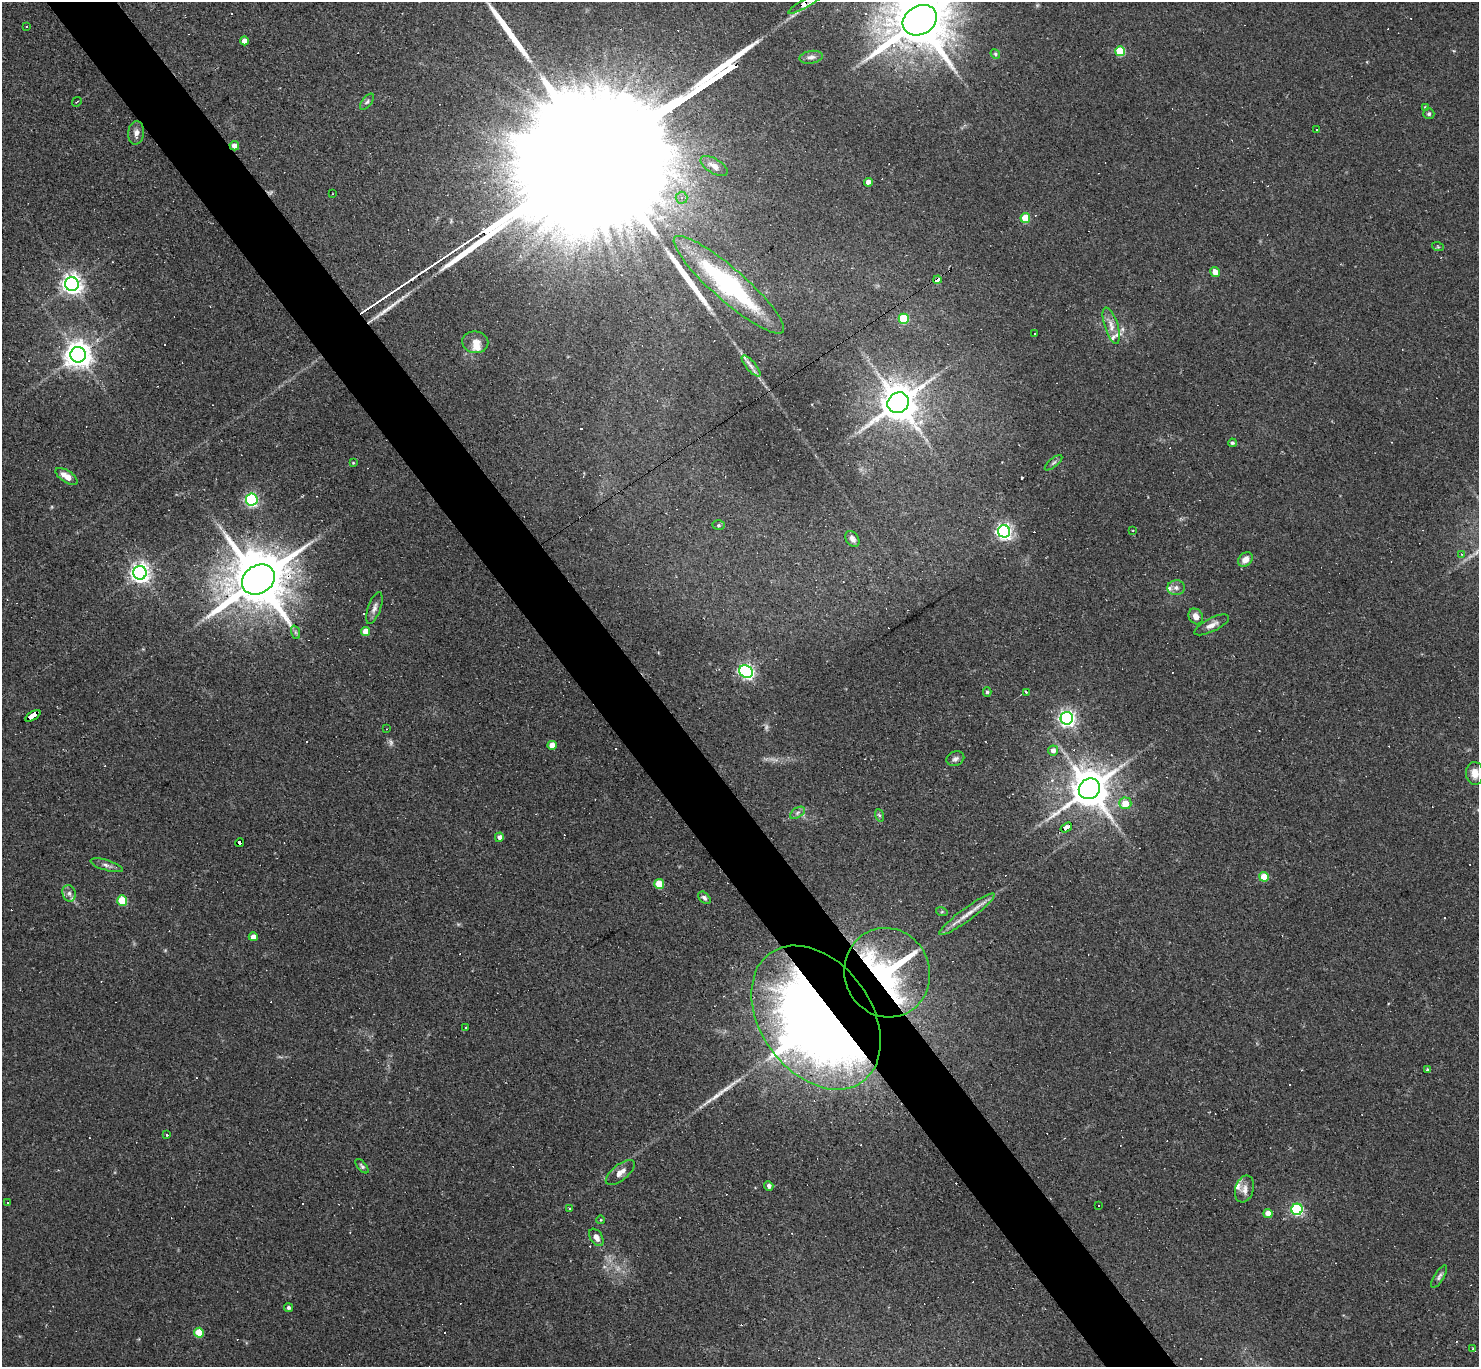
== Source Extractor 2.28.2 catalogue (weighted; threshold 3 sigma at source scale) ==
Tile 11 of 4 x 4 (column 3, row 3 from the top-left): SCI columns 2953-4429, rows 1515-2879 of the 5905 x 5900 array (HDU 1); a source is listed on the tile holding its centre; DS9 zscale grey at full resolution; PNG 1481 x 1369 px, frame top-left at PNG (2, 2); each listed source drawn as its Kron ellipse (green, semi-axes under 4 px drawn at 4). Shown black and unused: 5% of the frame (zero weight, under 2 of 3 exposures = <1% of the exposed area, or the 3 px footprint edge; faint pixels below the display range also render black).
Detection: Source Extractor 2.28.2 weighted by HDU 2 'WHT'; one run over the whole footprint, this tile lists its part. Background 0.0638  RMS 0.0062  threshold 0.0278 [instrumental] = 3 sigma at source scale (4.5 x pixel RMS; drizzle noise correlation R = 1.50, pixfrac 1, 0.05/0.05 arcsec/px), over >= 5 px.
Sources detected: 153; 2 too faint to see at this stretch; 2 inside a brighter object's white glare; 42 cosmic-ray / hot-pixel residue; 4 long thin detections or spike segments (spike, bleed or trail) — neither listed nor drawn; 7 inside a brighter listed object's ellipse — not listed separately; the other 96 listed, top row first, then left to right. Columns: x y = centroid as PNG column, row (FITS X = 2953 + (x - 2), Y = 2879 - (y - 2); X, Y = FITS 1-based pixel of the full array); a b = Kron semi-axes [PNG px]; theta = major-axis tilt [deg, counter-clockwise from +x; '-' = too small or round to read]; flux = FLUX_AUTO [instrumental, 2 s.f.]
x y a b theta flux
805 3 19 4 30 29
920 20 18 14 30 5500
27 27 3 3 - 2.6
244 41 4 4 - 5.8
1120 51 5 5 - 33
995 54 5 4 - 0.9
811 57 12 6 9 2.5
77 102 5 2 - 0.47
367 102 9 5 51 1.5
1425 107 4 4 - 0.59
1429 114 6 5 - 1.2
1316 129 3 3 - 2.8
136 133 12 8 85 3.4
234 146 5 4 - 4.6
714 166 15 7 -31 4.5
868 182 4 4 - 4.7
332 194 2 2 - 0.4
682 198 6 6 - 2.1
1025 218 5 4 - 20
1438 247 6 3 -19 0.72
1215 272 5 4 - 7.3
937 280 4 4 - 10
72 284 7 6 - 390
729 285 72 16 -41 95
904 319 5 5 - 34
1111 326 19 6 -72 5.1
1034 334 2 2 - 0.65
475 342 13 11 -8 5.1
78 355 8 8 - 740
751 366 13 5 -49 2.6
898 403 11 10 - 1800
1232 443 4 4 - 1.2
353 463 3 3 - 0.57
1053 463 11 4 40 1.5
67 476 12 6 -34 6.3
252 500 6 6 - 120
719 525 6 5 - 0.94
1133 530 3 2 - 0.5
1004 531 6 6 - 220
852 539 9 6 -55 2.7
1461 554 4 3 - 0.62
1245 559 8 6 46 5
140 573 7 6 - 360
258 579 17 14 33 5100
1176 588 8 7 - 2.7
374 608 17 6 71 3.2
1196 616 8 7 - 3.9
1212 625 19 6 26 4.3
365 631 4 4 - 9.1
295 632 7 4 -71 1.3
746 672 7 6 - 170
987 692 4 4 - 1
1026 692 3 2 - 3.9
33 716 8 3 32 100
1067 718 6 6 - 230
386 729 3 2 - 0.39
552 745 4 4 - 7.3
1053 750 5 5 - 3.5
955 759 9 7 20 2.1
1475 773 11 9 -86 5.9
1089 789 11 10 - 2000
1125 803 6 6 - 9.2
797 813 8 5 32 1.5
879 815 6 4 -71 0.99
1066 828 6 3 34 34
499 837 5 4 - 2.6
240 843 4 3 - 16
107 865 17 5 -17 2.5
1264 877 5 5 - 15
659 884 5 5 - 20
69 893 8 6 -76 2.6
704 898 7 5 -45 1.6
122 901 5 5 - 27
942 912 6 4 -17 0.75
967 914 34 6 36 8
253 937 4 4 - 5.3
887 973 45 42 -69 140
816 1018 79 55 -54 970
466 1027 3 2 - 0.84
1428 1070 4 4 - 1.3
167 1134 3 3 - 2.6
362 1166 9 4 -50 1.2
620 1172 17 8 38 4.8
769 1186 5 4 - 2.4
1244 1189 14 9 72 4.3
8 1203 3 2 - 0.48
1099 1206 3 3 - 2.2
569 1208 3 3 - 1.2
1297 1209 6 5 - 89
1268 1213 4 4 - 6.9
601 1220 4 3 - 0.45
596 1237 9 6 -56 3
1439 1277 13 5 58 2
288 1308 4 4 - 1.4
199 1333 5 5 - 18
1473 1348 3 2 - 0.5
Overlapping masked pixels (flux is a lower limit): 9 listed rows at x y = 805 3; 234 146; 937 280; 258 579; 33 716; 1066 828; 240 843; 887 973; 816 1018
Isophote crosses this tile's border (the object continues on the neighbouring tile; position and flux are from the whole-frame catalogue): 2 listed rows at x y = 805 3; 920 20